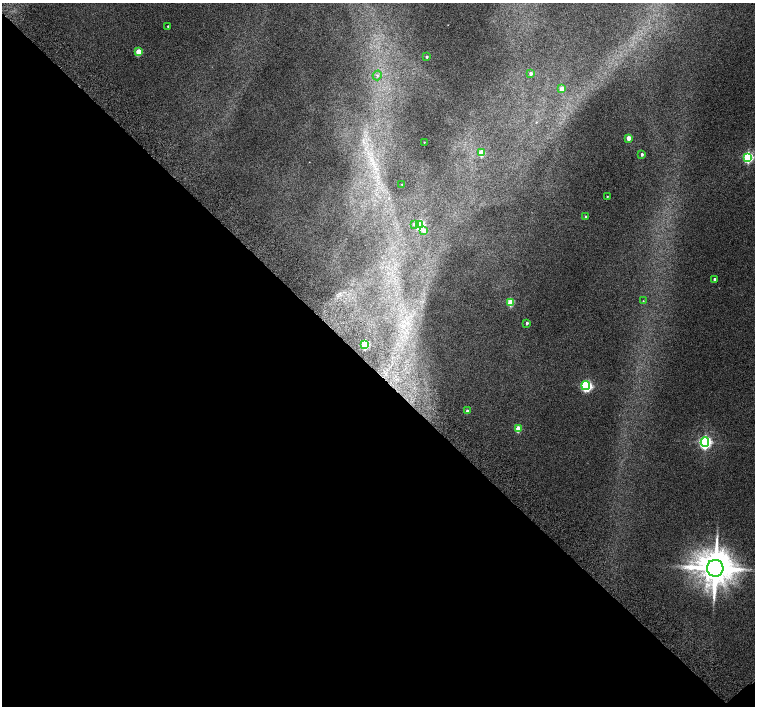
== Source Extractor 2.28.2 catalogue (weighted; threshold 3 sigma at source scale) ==
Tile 14 of 4 x 4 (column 2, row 4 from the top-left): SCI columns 1557-3062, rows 264-1671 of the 6118 x 6093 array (HDU 1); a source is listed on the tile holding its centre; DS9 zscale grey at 2 x 2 block average (1 PNG px = mean of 2 x 2 image px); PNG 757 x 708 px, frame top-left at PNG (2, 3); each listed source drawn as its Kron ellipse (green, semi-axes under 4 px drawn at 4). Shown black and unused: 48% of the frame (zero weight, under 2 of 3 exposures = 3% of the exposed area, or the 3 px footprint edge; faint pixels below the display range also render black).
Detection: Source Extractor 2.28.2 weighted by HDU 2 'WHT'; one run over the whole footprint, this tile lists its part. Background 0.0415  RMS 0.035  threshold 0.158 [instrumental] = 3 sigma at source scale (4.5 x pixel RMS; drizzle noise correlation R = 1.50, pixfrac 1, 0.0396/0.0396 arcsec/px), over >= 5 px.
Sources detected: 28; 1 inside a brighter object's white glare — neither listed nor drawn; the other 27 listed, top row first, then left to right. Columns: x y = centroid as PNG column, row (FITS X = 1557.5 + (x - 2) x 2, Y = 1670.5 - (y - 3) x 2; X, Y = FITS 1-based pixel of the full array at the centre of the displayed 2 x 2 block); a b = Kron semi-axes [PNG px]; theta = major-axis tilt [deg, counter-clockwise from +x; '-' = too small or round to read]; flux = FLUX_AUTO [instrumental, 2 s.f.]
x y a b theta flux
168 26 2 2 - 9.5
139 52 3 3 - 220
427 57 2 2 - 15
531 73 3 3 - 27
377 75 5 4 - 19
562 89 3 3 - 100
628 138 3 2 - 70
424 142 2 2 - 3.7
482 153 3 3 - 220
642 154 3 2 - 17
748 157 4 3 - 1000
402 184 2 2 - 2.7
607 196 2 2 - 6
586 217 3 2 - 21
414 224 4 3 - 14
420 225 4 3 - 720
424 231 3 3 - 53
714 279 2 2 - 18
643 301 3 2 - 4.7
511 302 3 3 - 270
527 323 3 2 - 15
365 344 3 3 - 600
585 385 4 3 - 820
467 411 3 2 - 33
518 429 3 3 - 160
705 442 4 4 - 2300
715 568 8 8 - 28000
Diffuse or blended objects may show on this block-average render without a row.